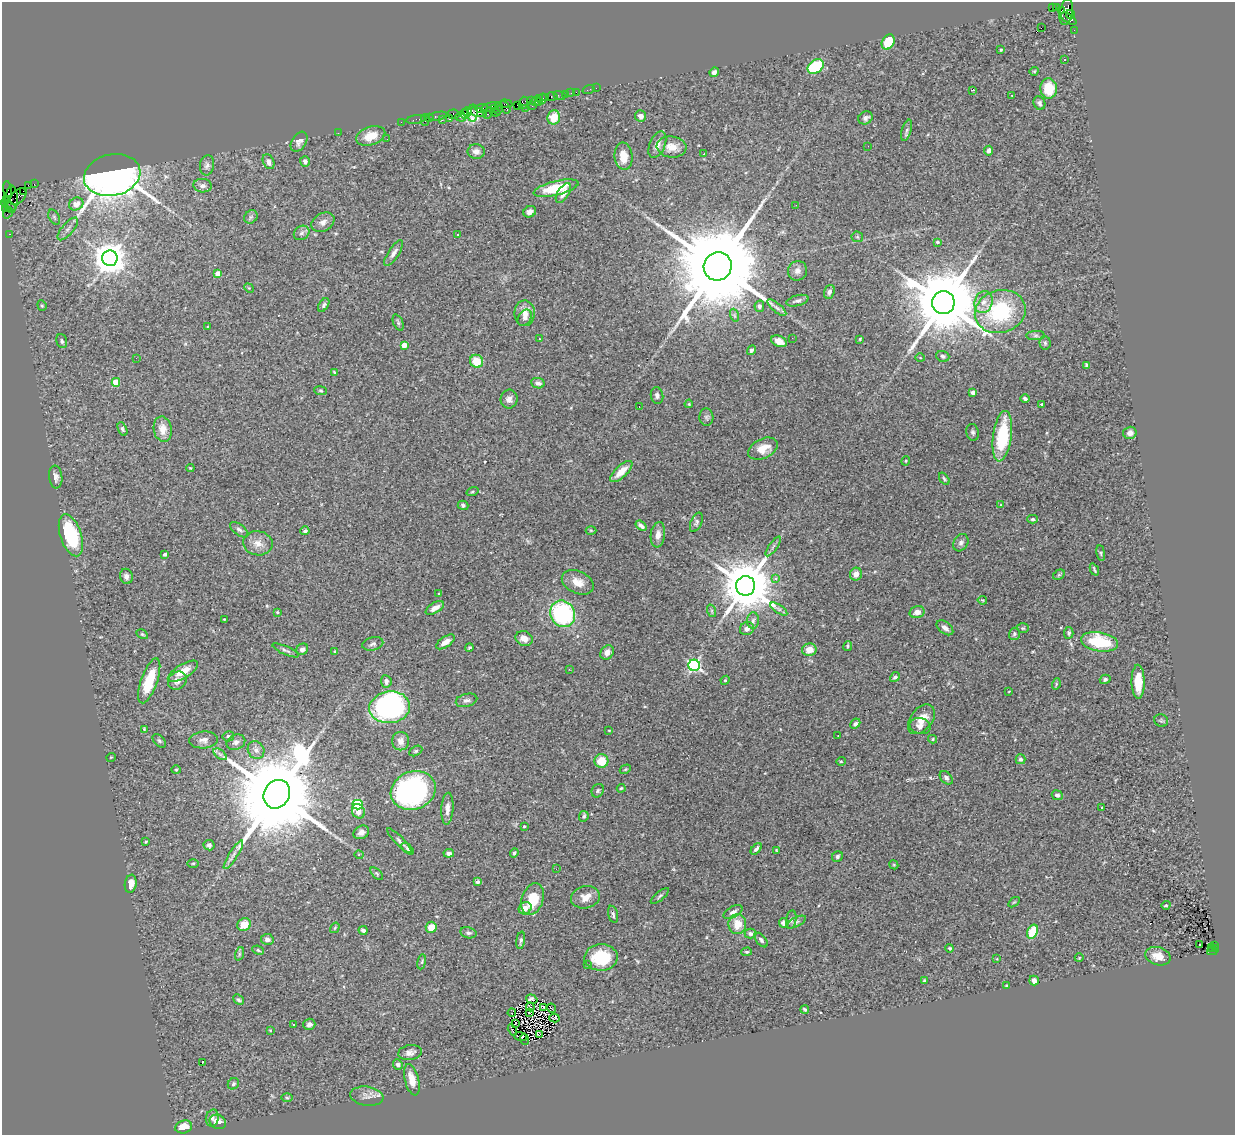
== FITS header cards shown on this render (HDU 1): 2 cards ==
NAXIS1  =                 1233
NAXIS2  =                 1133

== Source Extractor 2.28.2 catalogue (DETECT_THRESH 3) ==
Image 1233 x 1133 px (HDU 1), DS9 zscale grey, 1 PNG px = 1 image px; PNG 1237 x 1137 px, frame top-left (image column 1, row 1133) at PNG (2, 2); each listed source drawn as its Kron ellipse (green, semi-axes under 4 px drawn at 4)
Background 2.02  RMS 0.066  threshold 0.198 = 3 sigma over >= 5 px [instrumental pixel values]
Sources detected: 339; all 339 listed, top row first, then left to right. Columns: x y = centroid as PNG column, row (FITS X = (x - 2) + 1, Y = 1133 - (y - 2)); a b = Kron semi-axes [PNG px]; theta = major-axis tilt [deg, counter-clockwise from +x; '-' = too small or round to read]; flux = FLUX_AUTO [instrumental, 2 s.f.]
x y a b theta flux
1052 8 3 2 - 530
1056 8 3 2 - 24
1062 11 3 3 - 640
1066 12 13 6 78 1200
1070 14 4 3 - 620
1068 19 9 4 -33 560
1041 28 2 2 - 450
1074 30 2 2 - 32
888 42 8 6 61 110
1001 50 3 3 - 5.6
1065 60 3 2 - 3.6
816 67 9 6 34 250
1034 71 4 3 - 4.9
714 72 5 4 - 14
596 88 2 2 - 16
1049 88 10 8 -86 130
589 89 6 2 18 46
973 90 4 3 - 4.8
576 92 2 2 - 53
571 93 2 2 - 26
565 94 3 2 - 110
559 95 6 2 -19 39
1012 95 3 2 - 5.5
552 96 5 3 - 190
546 97 3 2 - 110
539 98 3 3 - 150
542 99 5 3 - 180
531 100 3 2 - 110
537 102 6 3 -11 360
523 103 6 4 69 270
1039 103 7 5 -66 13
506 104 7 2 -4 240
517 105 2 2 - 96
532 106 2 2 - 68
490 107 9 3 17 550
505 107 6 3 -57 240
481 108 6 4 3 210
498 108 6 4 73 300
525 108 3 2 - 150
494 109 3 3 - 320
468 112 5 3 - 130
477 112 10 3 -11 650
495 112 5 3 - 470
473 113 8 5 86 640
488 113 6 3 64 300
454 114 6 4 -11 180
465 114 5 3 - 160
438 116 9 3 11 290
641 116 6 5 - 24
430 117 4 2 - 120
461 117 5 2 - 210
554 117 7 6 - 77
865 118 7 6 - 17
416 119 9 3 10 160
449 119 3 3 - 230
425 120 5 2 - 300
442 120 3 2 - 110
401 122 2 2 - 43
906 130 11 5 73 11
338 133 2 2 - 42
371 136 15 9 19 66
387 139 3 2 - 4.2
299 142 11 7 57 19
657 145 14 7 67 30
868 146 2 2 - 4.1
671 147 15 10 -5 50
476 151 8 7 - 22
989 151 5 4 - 18
704 154 3 2 - 12
624 156 14 9 -83 59
305 161 5 5 - 17
268 162 8 5 -64 21
207 165 10 7 82 15
112 175 28 20 12 4500
34 184 2 2 - 26
28 185 4 2 - 100
203 186 9 6 -5 18
556 188 23 7 14 160
8 190 9 3 -81 190
23 191 2 2 - 56
563 193 11 5 58 37
18 197 10 6 46 810
12 199 14 6 90 910
6 200 4 2 - 120
76 204 7 6 - 40
8 205 8 2 -26 280
796 205 2 2 - 5.1
6 208 4 3 - 120
530 212 6 5 - 20
8 213 6 3 50 94
54 217 8 5 -60 9.1
251 217 7 6 - 11
323 222 12 8 30 25
68 229 14 5 49 22
302 233 8 6 35 12
9 234 3 2 - 69
458 235 3 3 - 12
857 237 6 5 - 7
937 242 4 3 - 11
394 253 15 5 57 21
110 258 8 7 - 8600
718 266 14 14 - 100000
797 271 10 9 - 23
218 273 4 4 - 48
249 288 5 4 - 4.3
829 292 7 5 69 16
797 301 11 5 14 15
984 302 11 9 71 40
943 303 11 11 - 60000
42 305 5 4 - 5.8
324 305 7 4 56 11
759 306 5 5 - 12
777 308 12 4 -40 16
1000 312 26 21 16 400
525 313 13 10 89 38
734 315 7 4 -71 7.2
525 318 9 6 56 19
398 322 9 5 -68 9
208 326 4 2 - 2.9
1036 335 9 4 0 10
792 338 2 2 - 6.3
539 339 3 2 - 6.3
860 339 4 4 - 4.7
62 341 7 5 -73 9.1
779 341 8 5 -25 32
1045 343 7 5 -87 8.7
404 345 4 4 - 76
751 350 5 4 - 8.9
943 356 6 5 - 11
136 358 2 2 - 71
920 358 5 3 - 3.8
476 361 6 6 - 82
1087 365 4 3 - 7.4
334 372 4 2 - 3.5
116 382 4 4 - 99
538 383 7 5 -9 18
321 391 6 4 -7 6.3
973 392 4 4 - 27
657 396 8 6 -78 14
509 399 9 8 - 23
1025 399 4 3 - 10
689 404 4 3 - 4.7
1042 404 3 3 - 8.7
639 407 2 2 - 2.9
706 417 8 7 - 12
122 429 7 4 -65 7.6
163 429 13 9 -81 52
973 432 8 6 -76 11
1130 433 6 6 - 21
1002 436 25 9 82 260
763 449 16 9 26 62
906 461 5 3 - 4.1
190 468 4 4 - 4.1
621 471 14 5 44 55
56 477 11 6 -84 18
944 479 7 4 -53 6.8
472 492 6 3 19 5.1
463 505 5 4 - 11
1000 505 3 2 - 2.7
1033 519 5 4 - 7.2
696 522 10 5 66 11
641 526 6 3 -38 15
239 530 10 5 -37 13
591 530 5 3 - 4.5
305 531 4 3 - 9
71 535 22 10 -71 280
658 535 13 7 83 30
258 543 15 12 -8 46
961 543 9 7 61 14
773 546 11 3 55 10
1101 553 8 4 -81 5.9
165 554 4 3 - 9.9
1094 570 6 2 -67 5.9
856 574 6 6 - 39
1059 575 6 4 30 6.1
126 576 8 6 -76 18
776 578 3 3 - 38
578 582 17 11 -25 52
746 586 9 9 - 30000
439 593 3 3 - 6.3
982 600 5 3 - 4.6
435 608 10 5 31 30
779 609 10 4 -33 11
712 611 6 4 -72 6.6
277 612 4 3 - 5.1
917 612 7 6 - 28
563 614 13 12 - 510
224 619 2 2 - 3
753 621 8 6 85 14
945 628 9 5 -39 20
1023 628 6 5 - 6.2
747 629 7 6 - 20
1069 633 6 4 86 7.9
142 634 6 4 -30 6.1
1014 634 6 5 - 7.9
524 638 9 7 -21 35
445 642 11 5 33 30
1099 642 19 9 -9 240
373 644 11 6 13 13
848 646 5 3 - 5.9
469 647 4 3 - 5.8
302 649 6 5 - 19
285 650 14 4 -24 11
809 650 7 6 - 45
335 651 4 3 - 4.5
607 652 8 6 53 27
694 665 6 5 - 700
569 669 3 3 - 5.1
183 671 17 7 30 69
895 677 5 4 - 7.5
1105 679 5 4 - 8.8
725 680 5 4 - 5.6
149 681 23 8 70 150
177 681 10 8 39 28
386 681 6 5 - 15
1138 682 17 6 -90 91
1056 684 6 3 73 5.7
1009 691 3 2 - 2.4
466 700 11 6 14 15
390 707 20 16 7 1000
921 719 17 11 51 56
1161 721 7 6 - 7.5
855 724 6 4 41 9.6
920 726 11 8 -15 22
144 729 3 2 - 4.1
609 730 4 2 - 2.9
838 735 3 2 - 6.6
228 736 6 5 - 10
933 739 4 4 - 4.5
204 740 14 8 5 25
159 741 8 5 -45 8.4
401 741 9 8 - 30
236 742 9 7 25 17
256 750 9 8 - 22
416 751 7 4 27 7.9
220 754 8 4 -37 11
111 757 5 3 - 3.1
1020 759 5 5 - 12
601 761 7 7 - 81
841 761 5 4 - 5.1
625 769 6 4 31 5
176 770 5 4 - 5
946 778 8 5 -46 13
621 788 4 3 - 4.8
413 790 23 19 20 930
598 791 7 5 57 9.3
277 794 15 12 58 100000
1057 795 5 4 - 14
358 805 5 4 - 330
1102 807 3 2 - 4.5
447 809 16 6 86 28
358 811 7 6 - 36
584 816 5 4 - 7.7
524 826 3 2 - 4
361 832 8 6 29 19
399 841 17 4 -46 14
146 842 3 2 - 4.6
209 845 5 5 - 14
407 849 7 4 -43 7.3
756 849 7 4 49 12
776 850 3 2 - 3.3
449 853 5 4 - 14
514 853 5 4 - 9.7
233 855 16 4 58 21
359 855 4 4 - 5.5
837 856 6 5 - 10
193 863 5 3 - 5.2
894 865 5 3 - 4.2
556 869 3 2 - 8.5
377 874 8 4 -45 6.4
477 882 4 3 - 19
131 884 9 6 81 41
660 896 11 4 40 9.3
585 897 14 11 13 45
532 899 16 10 71 130
1014 902 6 3 36 4.5
1166 905 5 3 - 4.3
525 908 6 6 - 37
733 912 10 5 28 16
613 914 9 4 -76 10
791 919 9 5 80 13
796 922 10 4 27 12
784 923 5 4 - 27
737 924 10 9 - 66
244 925 7 6 - 65
431 927 5 5 - 54
335 928 6 4 59 4.8
363 930 4 3 - 11
1033 932 7 5 64 120
468 933 8 5 -13 12
750 933 6 5 - 15
267 939 6 5 - 17
521 940 9 4 81 10
761 940 8 5 -50 11
1200 945 3 2 - 9.5
1215 945 3 2 - 370
950 948 4 4 - 5.9
1211 948 3 3 - 190
1215 948 4 3 - 180
258 950 6 3 -23 6.5
1212 951 5 2 - 350
747 952 5 4 - 6.5
239 954 7 4 72 8.5
1158 956 13 9 -16 48
601 957 17 13 3 200
1079 958 4 3 - 3.1
997 959 4 3 - 3.1
422 962 8 4 81 6.4
587 965 3 2 - 4.5
924 981 4 3 - 6.5
1034 981 5 4 - 21
1007 986 3 3 - 5.5
532 999 6 3 -18 7.4
238 1000 6 4 -43 8.5
530 1007 4 2 - 2.7
543 1007 3 2 - 1
551 1008 5 2 - 2.3
805 1009 4 3 - 6
529 1012 3 2 - 2.3
512 1013 4 2 - 2.1
554 1018 5 2 - 15
293 1024 3 3 - 6.9
309 1024 6 5 - 17
515 1024 2 2 - 1.5
270 1030 3 3 - 3.6
512 1030 6 2 -60 4.2
540 1034 4 2 - 5.3
521 1037 6 2 -19 10
524 1039 5 2 - 6.3
410 1053 12 7 9 21
202 1063 3 2 - 35
398 1065 5 4 - 11
412 1080 16 7 -76 60
233 1084 6 5 - 7.8
367 1096 16 9 -8 31
287 1098 6 3 -2 5.6
212 1118 8 6 77 15
218 1122 8 7 - 34
184 1127 8 6 15 58